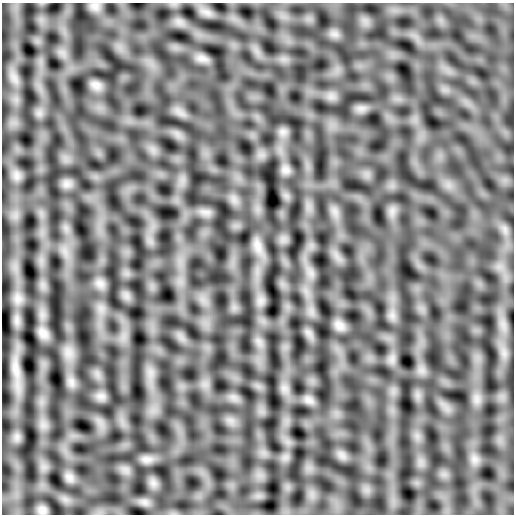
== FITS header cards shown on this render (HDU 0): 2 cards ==
NAXIS1  =                  512
NAXIS2  =                  512

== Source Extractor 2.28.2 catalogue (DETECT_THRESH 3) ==
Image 512 x 512 px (HDU 0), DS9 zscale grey, 1 PNG px = 1 image px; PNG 516 x 516 px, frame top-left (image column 1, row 512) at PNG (2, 3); no overlay
Background 6.92e-05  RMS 0.022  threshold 0.0658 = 3 sigma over >= 5 px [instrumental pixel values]
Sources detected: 14; all 14 listed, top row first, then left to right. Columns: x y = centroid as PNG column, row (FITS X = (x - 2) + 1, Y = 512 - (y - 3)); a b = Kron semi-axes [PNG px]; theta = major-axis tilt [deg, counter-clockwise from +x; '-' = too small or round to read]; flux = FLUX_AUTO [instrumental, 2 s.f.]
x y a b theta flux
202 58 12 6 -10 8.3
96 84 12 9 -16 8.9
286 170 10 6 -19 6.6
258 246 17 8 -74 14
18 298 16 12 -87 16
17 320 15 6 -88 11
339 325 13 11 -45 9.8
43 333 16 12 -49 11
16 369 30 11 -80 26
72 382 13 5 -85 8.1
101 396 10 7 -15 8.6
146 459 13 8 1 9.7
69 477 9 5 -45 6.6
42 510 11 9 -77 6.8